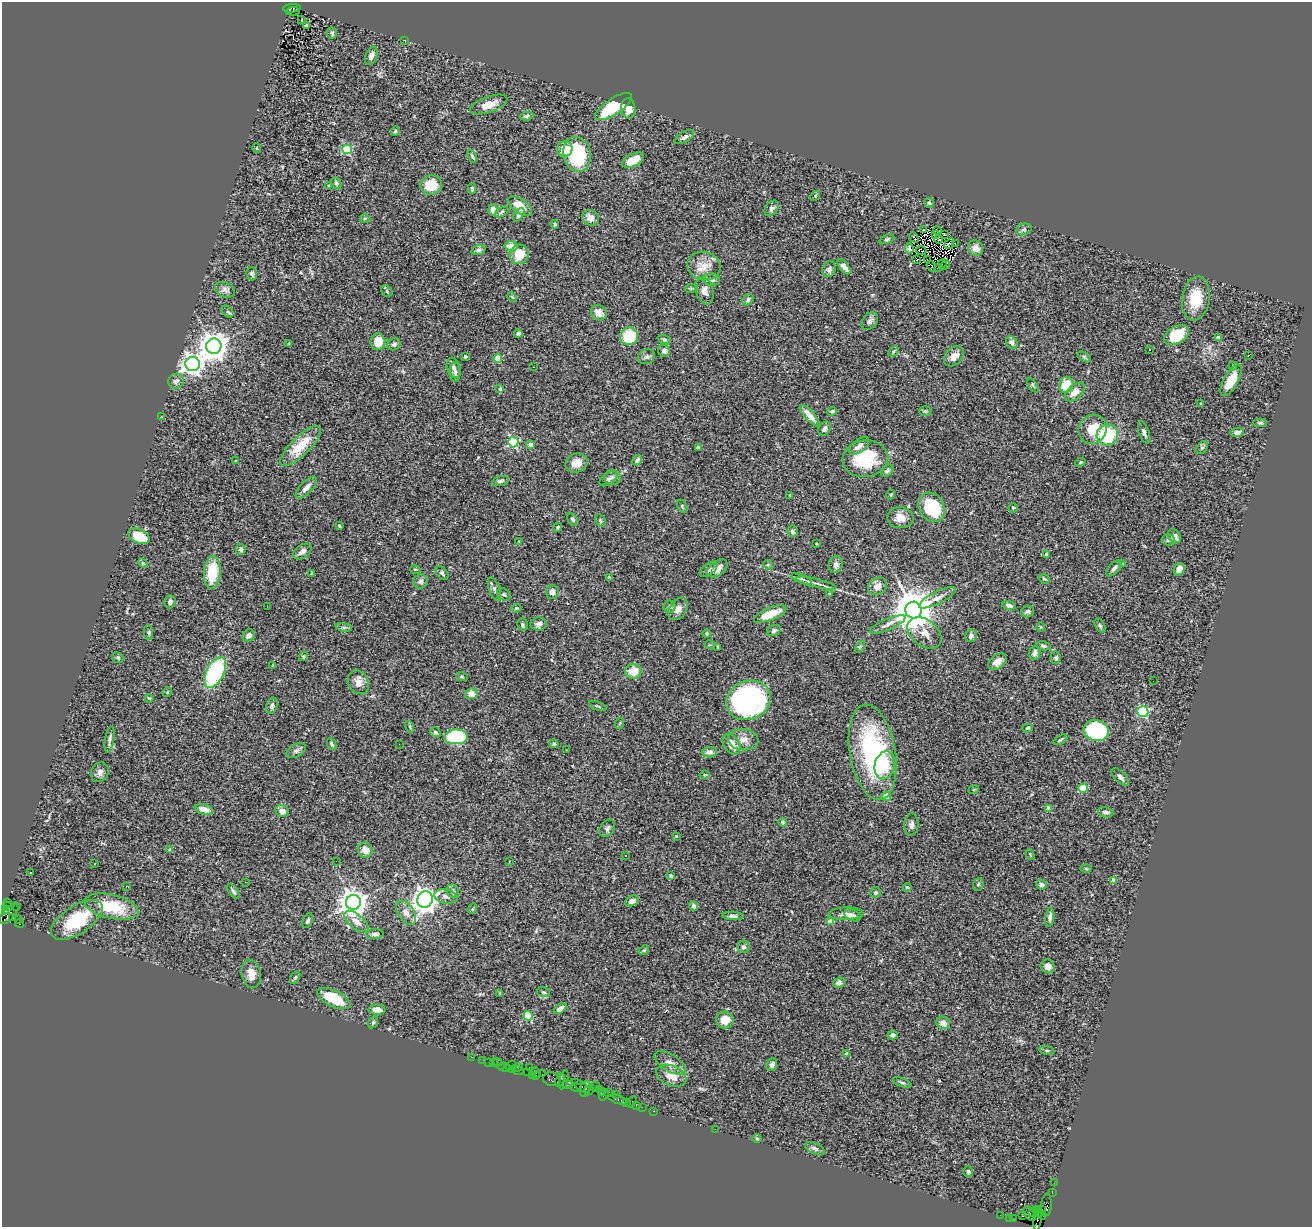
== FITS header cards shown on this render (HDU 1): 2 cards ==
NAXIS1  =                 1310
NAXIS2  =                 1225

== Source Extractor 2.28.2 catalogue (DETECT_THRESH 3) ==
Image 1310 x 1225 px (HDU 1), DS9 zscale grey, 1 PNG px = 1 image px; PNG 1314 x 1229 px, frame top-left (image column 1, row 1225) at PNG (2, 2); each listed source drawn as its Kron ellipse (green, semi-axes under 4 px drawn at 4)
Background 1.52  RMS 0.079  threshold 0.238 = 3 sigma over >= 5 px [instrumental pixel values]
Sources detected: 366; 3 with non-positive FLUX_AUTO (blend fragments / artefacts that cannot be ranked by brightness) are neither listed nor drawn; the other 363 listed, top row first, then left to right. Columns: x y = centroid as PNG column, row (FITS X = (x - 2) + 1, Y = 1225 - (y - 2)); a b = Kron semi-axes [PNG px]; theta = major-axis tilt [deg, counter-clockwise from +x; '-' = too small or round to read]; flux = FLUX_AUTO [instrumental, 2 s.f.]
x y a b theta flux
292 8 9 3 4 370
293 11 7 3 6 110
302 20 3 2 - 7.1
306 25 3 2 - 5
332 33 6 5 - 8.5
404 40 3 2 - 8.3
371 56 9 5 69 36
489 105 20 8 19 65
613 107 21 8 33 280
628 108 10 7 -84 50
527 116 7 4 9 11
395 131 5 3 - 7.2
684 137 11 5 31 18
257 148 5 3 - 4.1
565 149 8 7 - 67
347 150 5 4 - 390
577 154 18 14 -77 340
472 156 7 3 -65 8.7
633 160 11 6 27 91
336 183 6 4 -66 9.8
431 185 11 10 - 110
329 186 4 3 - 9.6
472 188 5 4 - 9.5
815 196 5 4 - 6.1
929 203 5 4 - 9.2
520 206 14 7 -36 86
772 208 9 6 53 17
493 210 6 4 -85 41
502 212 7 4 29 9.6
519 215 8 4 56 12
590 218 9 7 -24 33
365 219 5 3 - 6.3
555 224 4 3 - 5.9
923 229 2 2 - 1.3
1024 229 8 5 18 13
937 230 4 2 - 4.8
944 234 2 2 - 6.9
935 235 2 2 - 6.6
914 237 6 2 -49 1.7
887 239 8 4 23 8.6
939 239 4 2 - 9.1
949 244 6 2 56 2.8
955 244 3 2 - 5
511 246 6 5 - 52
975 248 8 7 - 42
909 249 5 4 - 5
478 250 7 5 18 16
921 251 5 2 - 0.36
519 254 10 9 - 120
917 259 2 2 - 4.3
928 259 2 2 - 3.5
942 263 4 2 - 6.9
945 265 5 2 - 4.1
704 266 17 14 -16 74
931 266 5 2 - 5.3
844 267 9 4 -54 29
939 267 3 3 - 7.3
829 269 8 6 65 15
252 274 6 5 - 11
712 280 8 6 -10 20
691 288 6 4 7 7
225 290 10 7 -23 21
387 291 6 5 - 8.6
705 291 14 8 -75 34
512 297 5 4 - 6.1
1196 298 22 13 81 150
748 300 6 4 46 14
228 312 7 4 -43 9.4
599 313 8 7 - 54
870 321 10 7 51 20
518 334 4 4 - 16
1176 335 14 8 30 170
629 336 9 8 - 200
1218 338 4 4 - 43
664 339 7 4 -19 8
378 342 8 7 - 86
1012 342 7 5 -52 23
289 344 3 3 - 7.7
394 344 7 5 35 13
214 346 8 7 - 6900
1150 349 3 2 - 5.9
664 351 6 5 - 22
893 351 6 4 43 9.3
1249 355 3 2 - 43
954 356 11 8 46 42
465 357 4 3 - 14
646 357 9 7 23 17
1084 357 7 4 -33 7.4
498 358 4 4 - 140
193 364 7 7 - 3300
1233 366 4 4 - 6.6
533 367 2 2 - 3.3
454 368 10 6 -71 19
455 372 10 5 -88 15
1231 380 17 7 61 90
176 381 8 7 - 18
1033 385 8 3 -57 7.2
1066 385 8 7 - 150
500 389 4 4 - 7.7
1075 392 12 7 40 50
1201 404 3 3 - 5.9
832 411 5 4 - 7.9
925 411 6 5 - 8.2
810 416 13 5 -49 52
161 417 3 3 - 3.4
1260 423 6 4 0 9.2
825 429 8 5 58 16
1093 429 15 14 - 120
1144 432 12 5 -70 19
1237 432 7 4 5 16
1107 435 11 10 - 300
513 442 5 5 - 520
531 445 4 4 - 56
301 446 27 9 45 150
859 446 12 6 40 29
698 447 3 3 - 17
1202 448 7 5 51 10
865 459 23 18 8 280
637 460 5 4 - 14
236 461 4 3 - 4.3
1080 462 5 4 - 6.2
577 463 11 9 24 53
887 471 7 5 45 13
613 477 8 7 - 17
608 479 10 5 35 15
501 481 8 4 15 12
306 487 14 6 46 33
790 495 3 3 - 5.6
891 495 5 3 - 5.1
682 506 7 4 -61 8.4
932 507 15 12 -61 270
1013 508 5 4 - 6.2
900 518 13 10 -5 53
573 519 7 4 -57 10
600 520 6 5 - 9.4
339 526 4 3 - 6.2
558 527 4 3 - 6.4
792 531 6 5 - 14
139 536 11 7 -25 150
1174 536 7 6 - 22
1168 540 7 5 -3 17
519 542 4 3 - 4.2
816 543 2 2 - 4
241 549 5 5 - 14
302 551 10 6 34 27
1046 554 4 4 - 24
143 563 5 4 - 5.7
836 564 8 7 - 20
1123 564 4 4 - 5.2
768 565 5 4 - 6.3
717 568 12 7 39 43
1114 568 10 5 46 20
415 569 5 3 - 5.1
708 569 10 5 37 17
1179 569 7 5 59 35
212 573 16 8 84 190
442 573 8 5 -52 12
312 574 3 3 - 11
609 577 4 3 - 4
801 579 11 3 -21 12
1044 579 5 3 - 7.2
420 581 7 7 - 20
816 583 21 2 -14 21
877 586 10 8 36 40
494 589 12 5 -70 19
552 592 7 6 - 29
504 594 7 5 -36 11
829 594 3 3 - 6.9
938 598 20 6 27 42
170 602 6 5 - 16
670 606 6 6 - 11
1009 606 7 4 -15 22
267 607 2 2 - 5.4
516 608 5 4 - 6.9
678 609 12 8 57 37
913 610 8 8 - 20000
1027 611 6 6 - 12
770 614 17 6 22 93
523 624 6 5 - 9.3
539 624 8 6 5 23
887 624 19 5 23 32
1100 626 8 4 -57 10
344 627 8 4 -8 11
1041 627 5 3 - 4.7
774 631 7 5 24 13
149 633 7 4 -84 9.1
925 633 19 13 -38 67
706 634 4 4 - 6.2
249 636 6 5 - 21
971 636 6 5 - 17
710 645 5 3 - 4.5
1043 646 7 4 -11 11
718 647 4 3 - 5
860 647 6 4 55 7
1035 653 7 5 82 25
304 656 5 4 - 8.2
118 658 6 5 - 8
1056 658 6 5 - 10
997 662 10 7 36 41
273 665 3 2 - 4.8
633 671 8 7 - 86
215 672 17 9 62 590
462 677 6 3 -19 6.7
1153 681 2 2 - 2
358 682 12 10 -63 38
167 692 5 4 - 5.5
471 694 6 5 - 48
149 698 4 3 - 7.9
748 700 23 19 22 1100
272 706 8 5 71 21
598 706 9 3 -19 6.7
1143 712 5 5 - 520
620 723 5 3 - 5.3
410 727 6 3 -72 6.1
1028 728 5 4 - 7.5
1096 731 13 10 -14 690
435 732 5 4 - 11
456 737 12 7 2 500
110 739 14 4 81 18
743 740 15 10 -6 51
1060 740 7 3 29 6.9
332 744 6 4 -64 9.9
399 744 2 2 - 3.5
554 744 4 4 - 9.1
732 744 11 8 -57 57
566 750 3 2 - 5.1
296 751 10 6 29 16
709 752 7 5 1 27
873 752 48 23 -80 790
885 765 14 10 77 100
100 772 10 8 61 25
704 775 5 3 - 4.8
1120 777 11 5 -45 20
1083 788 5 4 - 220
974 789 5 3 - 5
887 796 4 4 - 140
1048 808 4 4 - 41
204 809 9 5 -15 39
282 811 7 5 -19 34
1106 812 8 5 -10 12
783 822 4 4 - 7.5
911 825 11 7 86 20
607 828 9 7 54 15
676 836 3 3 - 4.3
170 850 4 4 - 18
365 850 8 7 - 41
626 855 3 2 - 10
1030 855 5 3 - 5.4
336 861 2 2 - 3.1
509 862 3 2 - 3.4
94 864 3 2 - 7.6
1086 868 6 4 -1 5.8
31 872 3 2 - 4
671 876 4 4 - 21
1114 881 4 4 - 71
245 882 3 2 - 5.1
978 884 6 5 - 10
1042 885 5 5 - 13
127 886 3 2 - 5.6
907 887 4 3 - 5.7
233 891 8 4 -55 15
453 891 7 6 - 16
876 892 5 5 - 10
446 896 12 7 -10 25
425 900 8 7 - 6000
632 901 7 5 24 28
7 902 3 2 - 79
353 902 7 7 - 6800
8 906 5 4 - 270
16 906 2 2 - 39
694 906 5 4 - 18
111 907 28 12 -13 220
473 909 5 4 - 6.9
5 911 4 3 - 390
406 913 13 8 -57 38
9 914 12 6 47 700
846 914 17 6 1 29
853 915 8 5 -21 20
733 916 10 4 -3 14
1050 917 9 4 82 18
12 918 3 3 - 420
18 919 2 2 - 17
77 920 29 14 33 260
308 921 8 4 66 12
356 921 14 7 -39 48
831 921 4 4 - 96
20 923 4 3 - 790
375 934 9 5 2 15
743 947 6 6 - 14
644 950 5 4 - 7.3
1048 966 7 6 - 37
251 974 14 9 -78 59
295 977 7 4 61 8.3
839 983 6 5 - 25
543 992 7 5 -16 9.1
500 993 3 3 - 5.9
334 998 18 8 -25 180
560 1009 7 4 35 30
377 1010 8 5 -3 33
528 1016 5 4 - 230
725 1020 9 8 - 70
373 1023 6 4 57 10
943 1023 7 6 - 44
893 1035 5 4 - 13
1047 1050 8 4 -9 8.2
847 1054 4 3 - 25
471 1057 3 2 - 35
483 1060 2 2 - 30
488 1062 3 2 - 26
494 1063 3 3 - 83
670 1063 18 8 -32 42
499 1064 7 4 -51 49
772 1065 6 5 - 20
511 1066 6 3 22 160
505 1067 6 3 -3 21
529 1067 2 2 - 51
518 1068 5 3 - 94
512 1069 3 3 - 97
518 1071 5 2 - 180
528 1072 3 2 - 120
536 1072 5 3 - 93
542 1074 2 2 - 78
533 1075 4 3 - 100
536 1076 3 2 - 70
671 1076 16 10 -23 71
552 1079 9 7 -15 560
560 1080 7 3 72 200
564 1080 10 3 75 670
902 1083 10 4 -22 11
568 1085 5 2 - 270
581 1086 10 3 -33 390
595 1086 5 2 - 110
576 1087 6 3 -11 190
585 1089 8 5 72 310
599 1089 2 2 - 120
589 1090 5 3 - 33
608 1092 3 3 - 170
601 1093 3 3 - 23
616 1094 3 2 - 98
604 1095 5 2 - 94
617 1099 10 3 -19 200
626 1102 3 3 - 46
631 1102 6 2 56 190
636 1106 2 2 - 22
642 1107 2 2 - 33
654 1111 3 2 - 47
715 1129 2 2 - 100
757 1138 5 3 - 4.3
815 1148 10 5 -24 18
968 1172 5 5 - 12
1054 1183 2 2 - 18
1052 1193 2 2 - 19
1046 1205 11 5 85 400
1042 1209 4 3 - 150
1033 1212 3 3 - 210
1037 1212 5 3 - 290
1030 1213 8 5 -51 550
1000 1215 2 2 - 35
1042 1215 4 3 - 93
1022 1216 3 3 - 100
1010 1218 2 2 - 26
1037 1218 12 4 84 310
1014 1219 2 2 - 19
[3 non-positive-flux detections neither listed nor drawn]